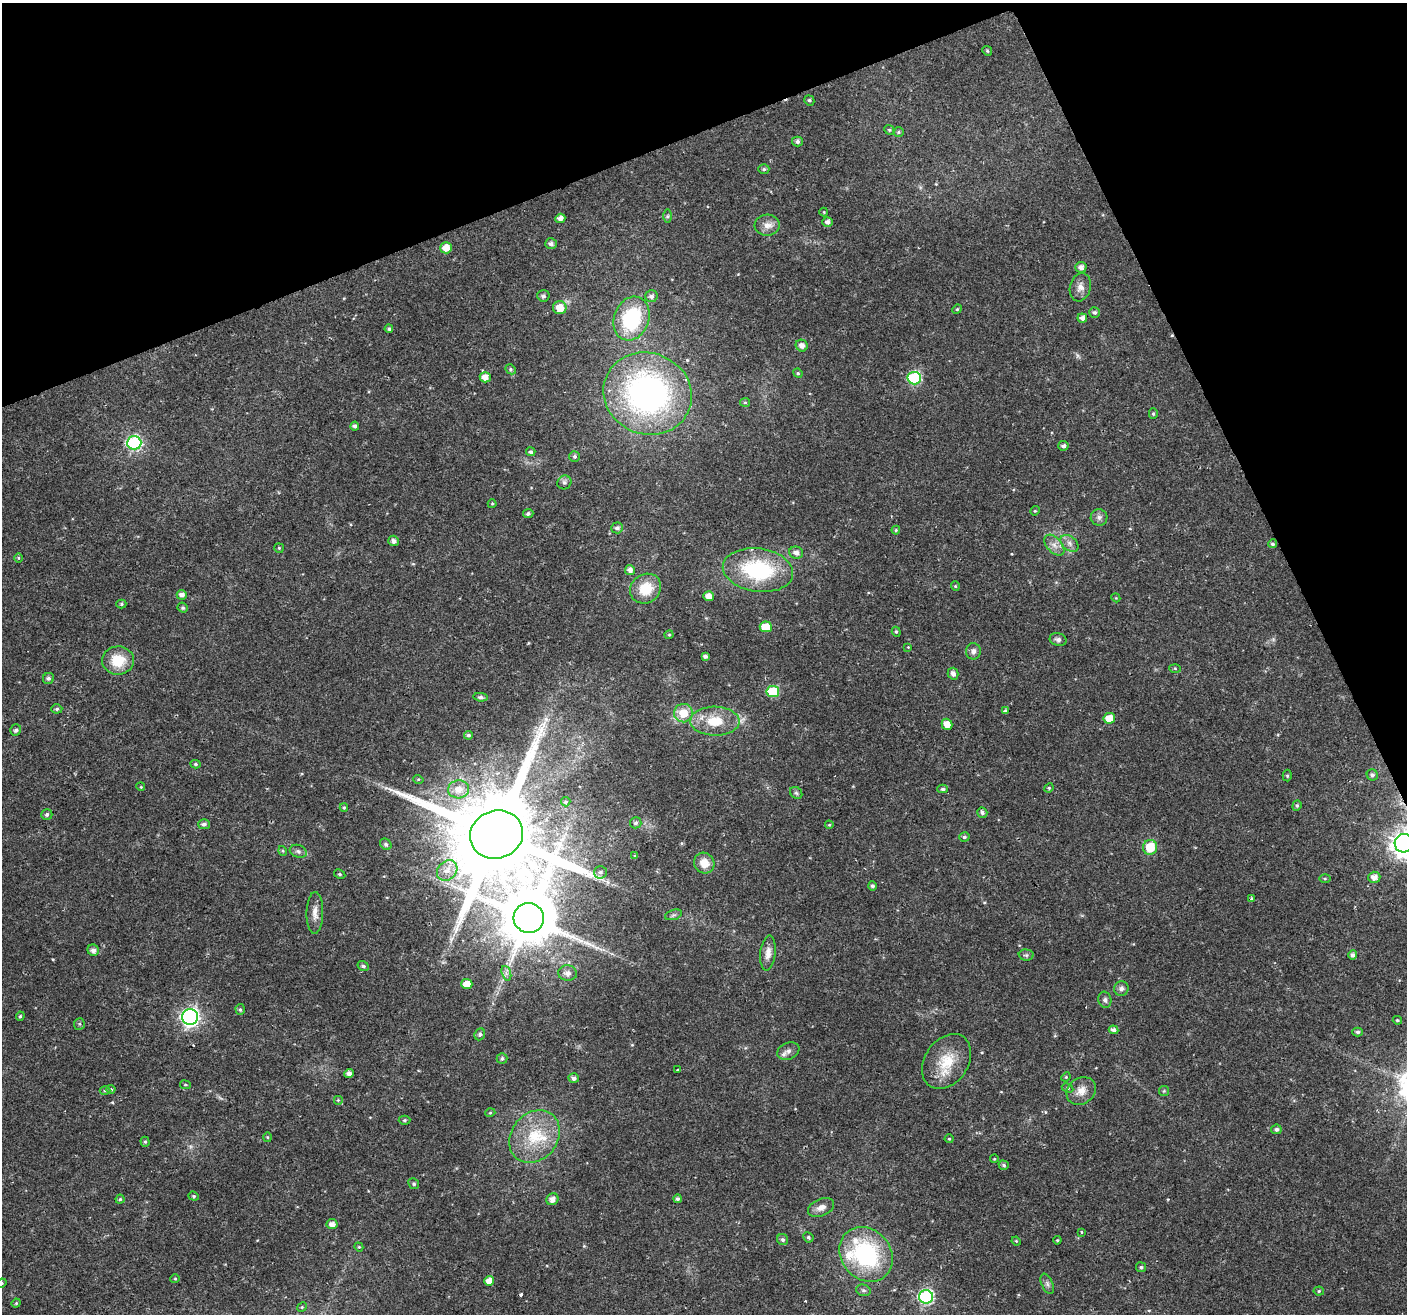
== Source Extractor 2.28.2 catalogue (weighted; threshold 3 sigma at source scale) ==
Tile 3 of 4 x 4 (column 3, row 1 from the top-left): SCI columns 2810-4214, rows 4023-5334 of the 5621 x 5477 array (HDU 1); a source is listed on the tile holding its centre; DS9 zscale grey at full resolution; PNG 1409 x 1316 px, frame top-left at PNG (2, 3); each listed source drawn as its Kron ellipse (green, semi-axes under 4 px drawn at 4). Shown black and unused: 20% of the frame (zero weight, under 2 of 3 exposures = <1% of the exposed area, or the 3 px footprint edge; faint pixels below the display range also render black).
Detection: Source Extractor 2.28.2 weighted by HDU 2 'WHT'; one run over the whole footprint, this tile lists its part. Background 0.0197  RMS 0.0029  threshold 0.013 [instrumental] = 3 sigma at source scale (4.5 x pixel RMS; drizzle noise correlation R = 1.50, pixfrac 1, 0.0396/0.0396 arcsec/px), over >= 5 px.
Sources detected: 189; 1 too faint to see at this stretch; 3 cosmic-ray / hot-pixel residue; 1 long thin detection or spike segment (spike, bleed or trail) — neither listed nor drawn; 3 inside a brighter listed object's ellipse — not listed separately; the other 181 listed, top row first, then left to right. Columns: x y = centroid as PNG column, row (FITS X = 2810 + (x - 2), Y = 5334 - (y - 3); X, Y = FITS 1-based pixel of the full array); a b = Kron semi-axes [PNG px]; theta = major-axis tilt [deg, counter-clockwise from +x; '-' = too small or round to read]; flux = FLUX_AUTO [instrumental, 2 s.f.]
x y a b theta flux
987 51 5 4 - 0.37
809 100 5 4 - 0.52
889 130 5 4 - 0.39
898 132 5 5 - 0.43
797 141 5 5 - 0.79
764 169 5 5 - 0.53
824 212 4 4 - 0.25
667 216 6 4 89 0.44
560 218 5 4 - 1.5
828 222 5 4 - 1.1
767 225 12 10 4 2.2
551 244 6 5 - 0.95
446 248 6 5 - 3.2
1081 267 5 5 - 1.3
1080 287 14 10 73 2.1
543 296 6 5 - 0.65
651 296 6 6 - 1.1
560 308 7 6 - 4
957 309 5 4 - 0.32
1095 312 5 5 - 0.63
1082 318 5 4 - 1.3
631 319 22 17 69 22
389 329 4 4 - 0.46
802 346 6 5 - 1.6
511 369 5 4 - 0.48
798 373 5 4 - 0.35
485 377 5 5 - 2.2
914 378 6 6 - 32
648 394 45 40 -22 89
745 402 5 4 - 0.35
1153 414 5 4 - 0.42
355 426 4 4 - 0.78
134 443 7 6 - 44
1063 446 5 5 - 0.93
531 452 4 4 - 0.62
574 456 5 5 - 0.62
564 482 7 6 - 0.84
492 504 4 4 - 0.3
1035 511 5 4 - 0.32
528 514 5 4 - 0.63
1099 517 8 8 - 1.1
617 528 6 5 - 0.81
896 530 4 4 - 0.29
394 541 5 5 - 1.2
1070 543 10 7 -41 1.4
1272 544 4 4 - 0.56
1054 545 12 7 -47 1.8
279 548 5 4 - 0.35
796 553 7 6 - 1.4
18 558 5 3 - 0.35
630 570 5 5 - 1.3
758 570 35 21 -8 25
955 586 5 4 - 0.33
646 589 16 14 37 7.2
182 595 5 5 - 1.3
708 596 5 5 - 2.3
1116 598 4 3 - 0.25
121 604 5 4 - 0.42
183 608 5 4 - 0.47
766 627 6 5 - 7.1
896 632 5 4 - 0.39
669 635 4 4 - 0.31
1058 640 8 6 -16 0.93
908 647 4 4 - 0.22
973 651 8 7 - 1.3
705 656 4 4 - 0.81
118 660 16 14 -2 7.3
1175 668 6 4 -2 0.33
953 674 6 5 - 1.3
48 678 6 5 - 0.69
773 691 6 5 - 16
481 697 7 4 -5 0.6
57 709 5 4 - 0.49
1006 711 3 3 - 0.99
683 713 9 9 - 4.9
1109 718 6 5 - 4.2
715 721 25 14 -1 7.3
947 724 5 5 - 2.8
16 730 6 5 - 0.82
468 735 4 4 - 0.61
195 764 5 4 - 0.44
1372 775 6 5 - 0.78
1287 776 6 4 -88 0.44
418 779 5 3 - 0.28
141 787 4 3 - 0.26
1049 788 5 4 - 0.36
459 789 10 9 - 3
943 789 5 4 - 0.56
796 793 7 5 -44 0.54
566 802 5 4 - 0.47
1297 806 5 4 - 0.49
344 807 4 4 - 0.34
982 813 5 5 - 0.7
47 814 5 5 - 0.7
636 823 6 5 - 0.65
204 824 6 5 - 0.92
829 825 4 4 - 0.29
496 834 27 24 18 6800
964 837 5 5 - 0.55
1404 843 9 9 - 290
386 844 6 5 - 0.48
1150 847 7 7 - 7.2
283 851 5 3 - 0.31
298 851 9 6 -20 0.93
635 856 4 3 - 0.42
704 863 10 10 - 3.7
447 870 11 9 46 2.5
600 872 6 6 - 0.68
340 874 6 4 -27 0.45
1374 877 6 5 - 1.8
1325 879 5 4 - 0.35
872 886 4 4 - 0.66
1251 898 3 3 - 0.39
315 913 21 8 89 2.4
673 915 9 5 18 0.67
529 918 15 15 - 2000
93 950 6 5 - 1.3
768 953 17 7 84 2.2
1026 955 7 5 -2 0.59
1353 955 4 4 - 1.1
363 966 6 5 - 0.75
506 973 7 4 -72 0.84
567 973 9 7 -4 1.5
467 984 5 5 - 3.8
1121 988 7 7 - 1
1105 1000 8 6 -74 0.84
240 1009 5 4 - 0.49
20 1016 5 4 - 0.38
190 1017 8 8 - 100
1397 1020 4 3 - 0.39
79 1024 6 5 - 0.47
1114 1030 5 4 - 1.1
1358 1032 5 4 - 0.57
480 1034 6 5 - 0.64
788 1051 11 8 21 1.3
502 1059 5 5 - 0.57
946 1061 30 22 56 9.2
678 1070 3 3 - 0.41
349 1073 4 4 - 1.2
1066 1077 5 4 - 0.31
574 1078 5 5 - 0.99
185 1085 5 3 - 0.31
1068 1088 6 4 -27 0.43
111 1089 4 4 - 0.38
105 1091 5 3 - 0.34
1081 1091 15 13 37 3.1
1164 1091 5 5 - 0.4
338 1100 5 5 - 0.35
490 1113 5 3 - 0.26
404 1120 6 4 2 0.44
1276 1129 5 5 - 0.81
535 1136 28 23 50 13
267 1137 5 3 - 0.28
949 1139 4 4 - 0.3
145 1142 5 4 - 0.43
994 1159 4 3 - 0.23
1004 1165 5 4 - 0.54
414 1184 6 5 - 0.56
194 1196 5 4 - 0.44
120 1199 4 4 - 0.4
552 1199 6 5 - 1.7
678 1199 4 4 - 0.6
821 1207 14 8 24 1.9
332 1224 5 5 - 1.7
1081 1232 3 2 - 0.45
808 1237 5 5 - 0.49
783 1240 6 5 - 0.67
1057 1240 4 3 - 0.28
1016 1241 4 4 - 0.29
359 1247 5 3 - 0.29
866 1254 29 25 -50 32
1141 1267 5 5 - 0.51
175 1279 4 4 - 0.32
489 1281 5 5 - 2.3
2 1283 5 4 - 0.33
1047 1284 11 5 -66 0.93
863 1290 7 5 -15 0.63
1319 1291 5 4 - 0.41
926 1297 7 6 - 47
16 1303 4 4 - 0.32
302 1307 5 4 - 0.31
Overlapping masked pixels (flux is a lower limit): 2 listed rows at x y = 496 834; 866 1254
Isophote crosses this tile's border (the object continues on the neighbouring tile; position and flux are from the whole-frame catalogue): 2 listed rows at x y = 1404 843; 2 1283